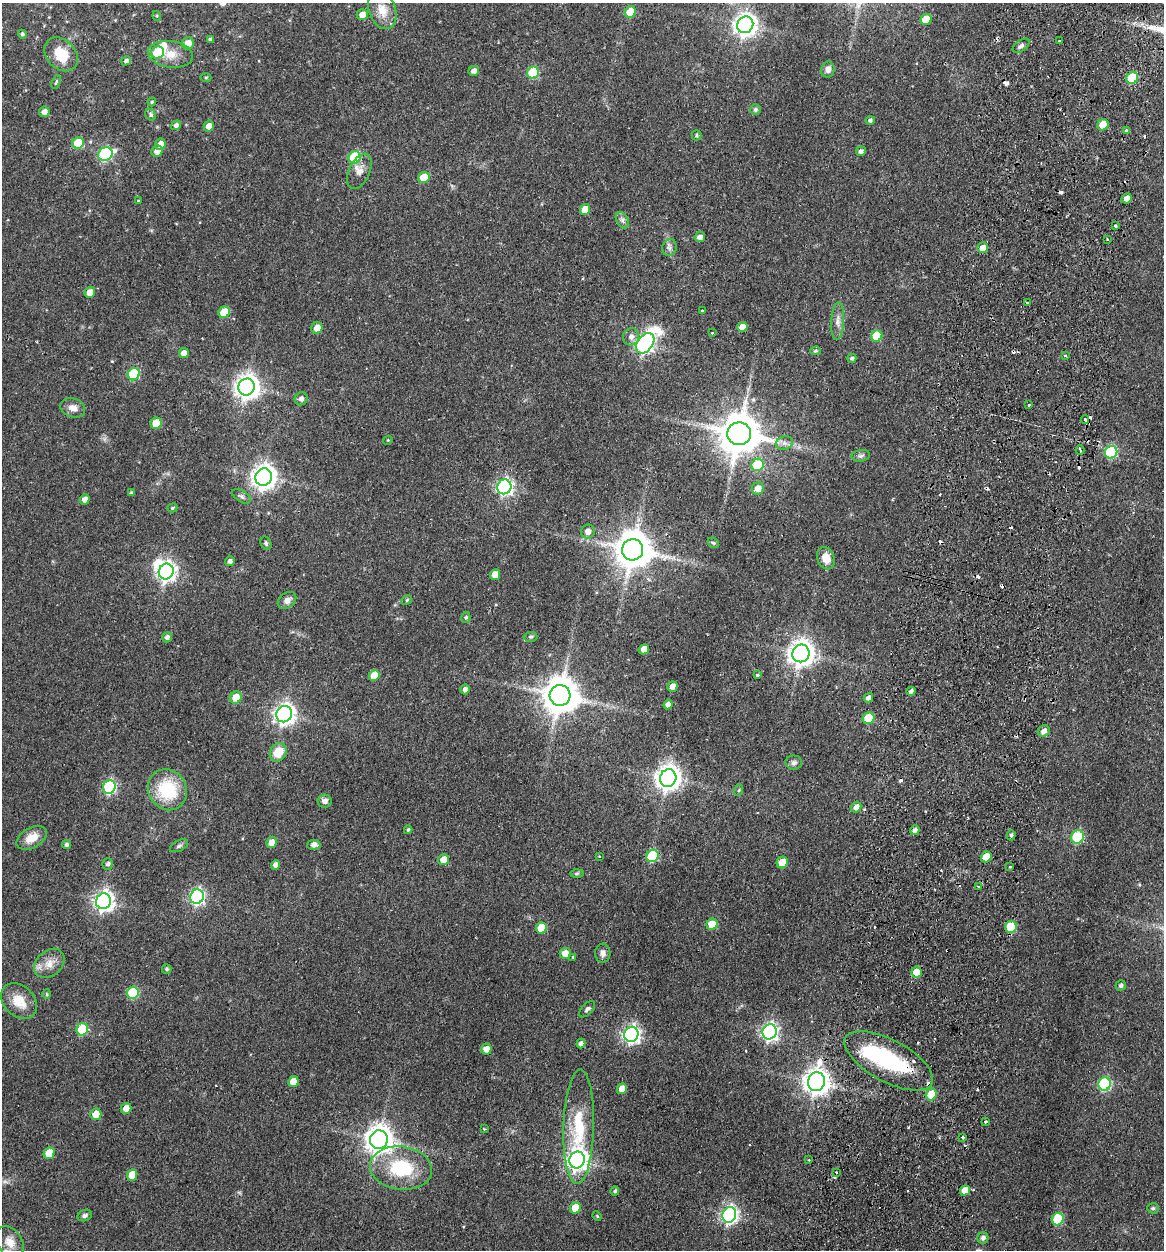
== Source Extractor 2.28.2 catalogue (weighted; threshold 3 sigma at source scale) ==
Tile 10 of 4 x 4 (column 2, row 3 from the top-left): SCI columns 1461-2622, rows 1264-2511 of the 5126 x 5023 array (HDU 1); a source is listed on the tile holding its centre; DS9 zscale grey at full resolution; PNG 1166 x 1252 px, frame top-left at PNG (2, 3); each listed source drawn as its Kron ellipse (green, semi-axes under 4 px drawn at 4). Shown black and unused: <1% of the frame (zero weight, under 2 of 3 exposures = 3% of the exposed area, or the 3 px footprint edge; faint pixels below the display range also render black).
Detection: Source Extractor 2.28.2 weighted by HDU 2 'WHT'; one run over the whole footprint, this tile lists its part. Background 0.177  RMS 0.0078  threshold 0.0351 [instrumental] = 3 sigma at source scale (4.5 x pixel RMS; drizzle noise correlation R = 1.50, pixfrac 1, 0.05/0.05 arcsec/px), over >= 5 px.
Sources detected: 215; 1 too faint to see at this stretch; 3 inside a brighter object's white glare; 21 cosmic-ray / hot-pixel residue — neither listed nor drawn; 2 inside a brighter listed object's ellipse — not listed separately; the other 188 listed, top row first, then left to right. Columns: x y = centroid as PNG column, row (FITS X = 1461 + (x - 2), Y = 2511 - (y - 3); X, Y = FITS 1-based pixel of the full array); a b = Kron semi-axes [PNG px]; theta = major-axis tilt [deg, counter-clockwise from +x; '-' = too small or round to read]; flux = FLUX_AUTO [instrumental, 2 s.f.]
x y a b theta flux
382 10 20 13 -69 12
630 12 6 5 - 16
362 14 5 5 - 5.7
157 16 5 3 - 0.72
926 19 6 5 - 15
745 25 8 8 - 540
22 34 4 4 - 1.3
210 40 4 4 - 1.9
1060 41 3 3 - 1.9
188 43 6 5 - 8.7
1021 46 9 5 37 2.4
158 52 6 6 - 36
61 54 19 14 -46 21
170 54 23 13 -7 12
126 61 5 4 - 2.3
828 70 8 6 80 3.6
474 71 5 5 - 3.7
533 73 6 5 - 48
206 77 5 3 - 0.89
1132 78 6 5 - 31
56 82 7 3 70 1.1
152 102 4 4 - 0.88
755 110 5 5 - 1.6
44 112 5 5 - 4
151 115 6 5 - 1.4
870 120 5 4 - 1.8
176 125 5 4 - 2.7
1103 125 6 5 - 13
209 126 5 5 - 5.9
1127 131 4 3 - 1.1
696 135 5 5 - 1.3
78 143 6 5 - 27
160 144 5 5 - 5.6
157 151 6 5 - 5.9
861 151 5 4 - 2.4
105 154 7 6 - 100
355 157 6 6 - 47
359 171 19 10 64 6.9
424 177 6 5 - 18
1126 198 5 5 - 4.2
138 201 3 2 - 0.65
585 209 5 5 - 9.7
622 220 9 5 -61 2.4
1115 226 3 3 - 1.4
700 237 5 5 - 3.3
1107 239 3 3 - 1.7
670 248 8 7 - 2.8
983 248 5 5 - 5.5
90 292 5 5 - 6.5
1028 303 3 3 - 0.85
702 311 3 3 - 1.4
224 312 6 5 - 18
838 321 19 6 87 5.2
742 327 5 5 - 8.1
317 328 6 5 - 7.1
712 333 3 3 - 1.1
877 336 6 5 - 27
631 337 8 8 - 3.9
645 343 11 7 53 250
815 351 5 4 - 1.1
184 353 5 4 - 5.2
1065 356 3 3 - 2.3
852 358 5 4 - 1.5
134 374 6 5 - 52
247 387 8 8 - 660
301 399 7 6 - 2.9
1029 405 3 2 - 0.99
73 408 13 9 -18 6.2
1085 419 4 3 - 1.7
156 423 6 5 - 19
739 434 12 11 - 2700
388 440 4 3 - 0.68
784 443 9 6 19 3.2
1080 450 5 2 - 1.2
1111 452 6 6 - 63
861 456 9 5 10 2
758 465 6 6 - 34
264 477 9 8 - 650
504 487 7 7 - 210
758 489 6 6 - 6.6
131 493 4 4 - 1.1
241 496 10 5 -32 2
85 499 5 5 - 4.5
172 508 5 4 - 1.1
588 531 7 6 - 5.2
266 543 7 5 -62 1.5
713 543 6 4 -42 1
633 550 11 10 - 2000
826 558 11 8 -68 10
230 561 5 5 - 2.2
166 571 8 7 - 350
495 575 5 5 - 7.6
287 600 10 7 38 4.1
407 600 5 4 - 1.2
466 617 6 4 75 1.2
167 637 5 5 - 2.8
531 637 7 5 1 1.3
644 649 5 5 - 6.6
801 653 9 8 - 790
374 675 6 5 - 13
757 675 3 3 - 2.2
672 687 5 5 - 5
465 689 5 4 - 3
911 691 4 3 - 1.9
560 695 10 10 - 1900
236 697 6 5 - 11
868 698 5 4 - 3.3
668 704 5 4 - 3.5
284 714 8 7 - 410
869 718 6 5 - 31
1044 731 6 5 - 3.6
278 752 9 8 - 14
794 763 8 7 - 2.4
668 778 9 8 - 720
109 787 7 6 - 100
167 790 21 19 -59 41
739 790 6 3 71 0.81
324 801 7 6 - 3.6
856 807 6 5 - 4.1
408 830 4 3 - 1.2
915 830 5 4 - 2.6
1011 835 5 4 - 1.6
1077 837 7 6 - 54
32 838 16 10 30 10
271 842 6 5 - 6.3
66 845 4 4 - 1.8
314 845 6 5 - 4
179 846 10 5 26 1.9
599 856 3 3 - 0.68
652 856 6 6 - 54
986 857 5 5 - 11
443 859 5 5 - 7.7
782 863 6 5 - 14
108 864 6 5 - 2
276 865 5 4 - 3.8
1010 867 3 2 - 0.93
577 873 6 4 2 1
978 886 3 2 - 0.78
197 897 7 6 - 180
103 901 8 7 - 370
712 924 6 5 - 18
1011 927 6 5 - 25
541 928 6 5 - 14
565 953 5 5 - 7.1
603 953 9 7 -86 3.4
573 957 3 3 - 0.77
49 963 17 12 42 9
167 969 5 4 - 1.4
917 972 5 5 - 15
1121 985 5 5 - 1.9
133 993 6 5 - 53
47 994 5 4 - 0.88
19 1001 20 15 -44 15
587 1009 10 5 47 1.9
82 1029 6 5 - 44
769 1032 7 7 - 250
631 1034 7 7 - 260
581 1043 5 4 - 3.5
486 1049 5 5 - 6.6
889 1061 49 21 -28 74
293 1081 5 5 - 8.8
816 1082 9 8 - 790
1104 1084 7 6 - 73
622 1089 5 5 - 9.4
931 1094 6 5 - 17
126 1108 5 5 - 6.6
96 1114 6 5 - 11
985 1122 3 3 - 1.4
579 1127 57 15 88 39
484 1129 3 3 - 0.72
962 1137 3 3 - 2
379 1140 9 8 - 930
49 1153 6 5 - 17
577 1160 8 7 - 420
809 1160 2 2 - 0.76
401 1168 31 21 -7 47
836 1172 3 3 - 1
132 1175 6 5 - 14
965 1190 5 4 - 8.6
615 1191 4 4 - 1.5
575 1208 6 5 - 16
1153 1208 6 5 - 1.4
85 1215 7 5 21 1.8
729 1215 8 7 - 230
597 1216 5 3 - 0.75
1058 1219 6 5 - 43
983 1238 5 5 - 2.7
10 1242 17 12 -59 10
Overlapping masked pixels (flux is a lower limit): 4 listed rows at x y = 983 248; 633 550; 889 1061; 816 1082